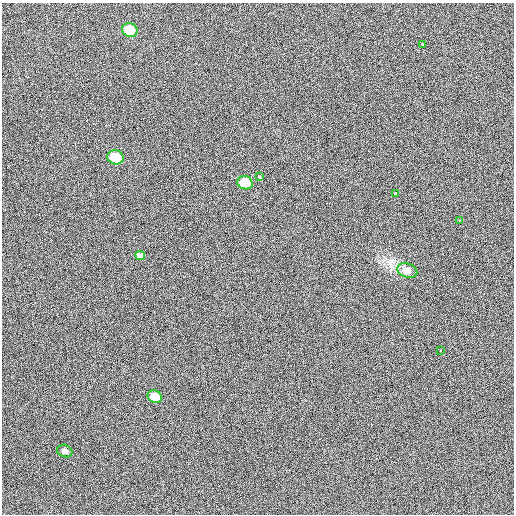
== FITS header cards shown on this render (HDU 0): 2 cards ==
NAXIS1  =                  512 / Axis length
NAXIS2  =                  512 / Axis length

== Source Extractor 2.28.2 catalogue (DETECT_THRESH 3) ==
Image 512 x 512 px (HDU 0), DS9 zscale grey, 1 PNG px = 1 image px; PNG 516 x 516 px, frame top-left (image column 1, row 512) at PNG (2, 3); each listed source drawn as its Kron ellipse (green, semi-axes under 4 px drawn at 4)
Background 409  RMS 1.7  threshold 5.24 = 3 sigma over >= 5 px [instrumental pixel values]
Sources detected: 12; all 12 listed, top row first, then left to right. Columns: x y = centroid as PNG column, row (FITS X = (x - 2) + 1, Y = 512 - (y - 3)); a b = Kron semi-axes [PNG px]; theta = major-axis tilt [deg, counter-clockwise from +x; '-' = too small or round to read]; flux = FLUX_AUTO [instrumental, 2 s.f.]
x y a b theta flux
130 30 8 7 - 2400
422 44 3 2 - 180
116 157 8 7 - 3800
259 176 3 3 - 410
245 183 8 6 -19 2400
395 193 3 3 - 320
459 220 3 3 - 130
140 255 5 3 - 220
407 270 10 7 -19 450
440 350 2 2 - 72
155 397 7 6 - 1300
65 451 8 6 -20 360